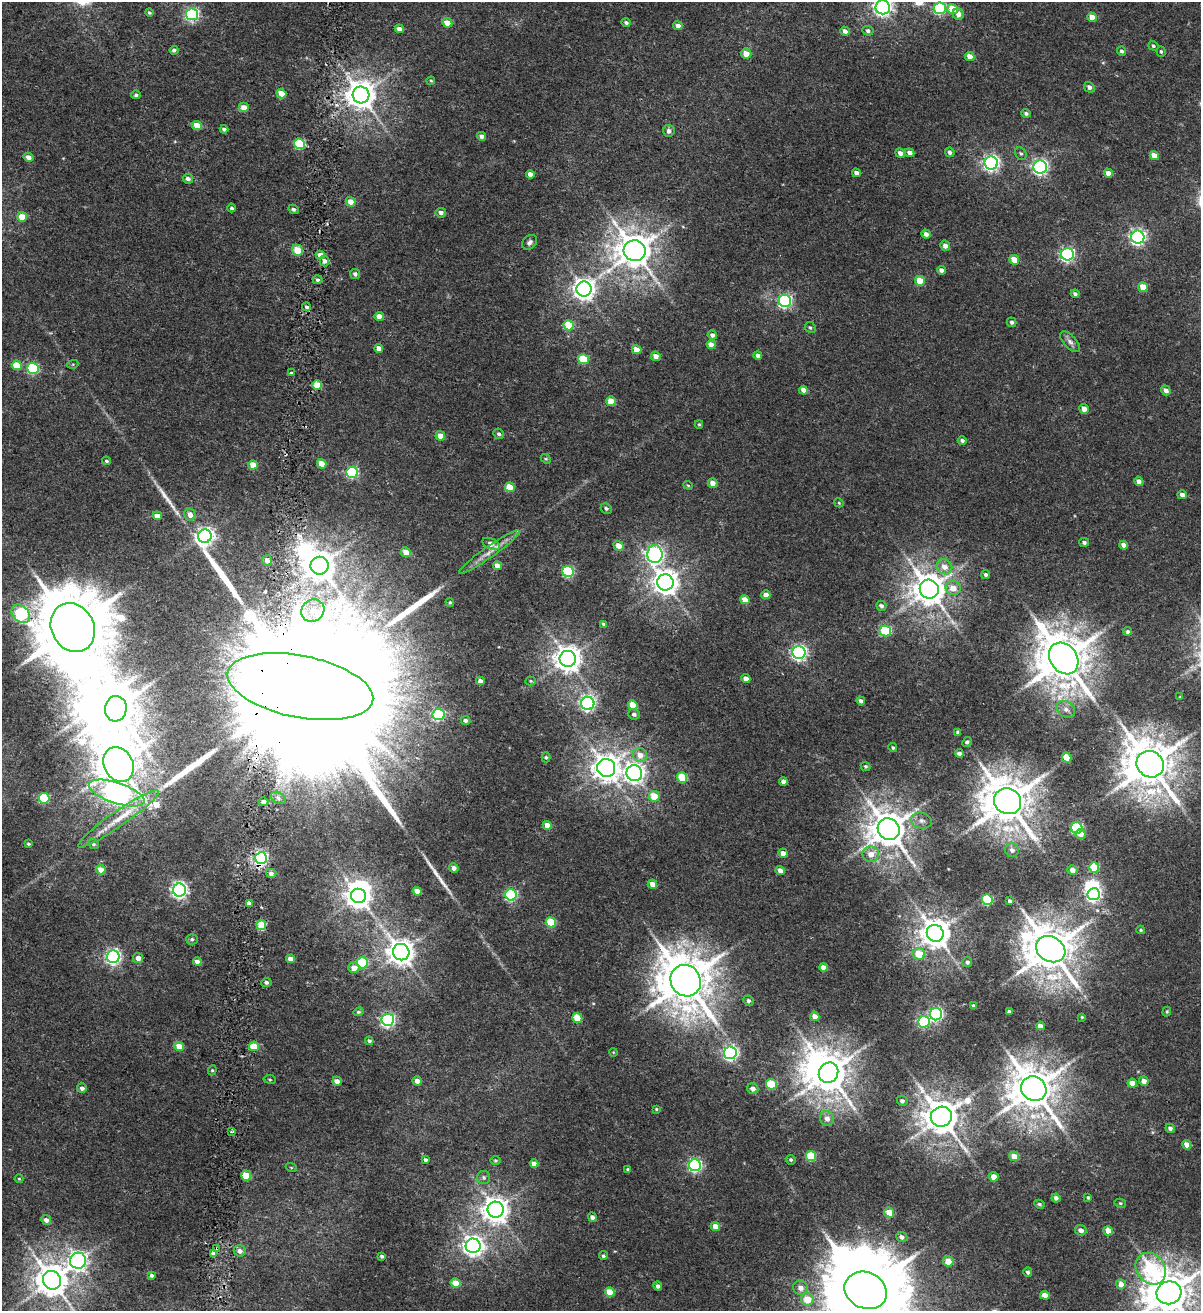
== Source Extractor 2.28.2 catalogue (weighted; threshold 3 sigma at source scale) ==
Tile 7 of 4 x 4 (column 3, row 2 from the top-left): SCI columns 2690-3888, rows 2633-3941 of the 5438 x 5254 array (HDU 1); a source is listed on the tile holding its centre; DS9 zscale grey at full resolution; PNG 1203 x 1313 px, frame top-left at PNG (2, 2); each listed source drawn as its Kron ellipse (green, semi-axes under 4 px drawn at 4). Shown black and unused: <1% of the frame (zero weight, under 2 of 4 exposures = <1% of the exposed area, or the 3 px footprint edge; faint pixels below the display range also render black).
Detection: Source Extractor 2.28.2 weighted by HDU 2 'WHT'; one run over the whole footprint, this tile lists its part. Background 0.00679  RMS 0.0025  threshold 0.0113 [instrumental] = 3 sigma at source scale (4.5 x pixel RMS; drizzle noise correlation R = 1.50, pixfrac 1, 0.0396/0.0396 arcsec/px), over >= 5 px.
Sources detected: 310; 1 too faint to see at this stretch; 7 inside a brighter object's white glare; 1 cosmic-ray / hot-pixel residue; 6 long thin detections or spike segments (spike, bleed or trail) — neither listed nor drawn; the other 295 listed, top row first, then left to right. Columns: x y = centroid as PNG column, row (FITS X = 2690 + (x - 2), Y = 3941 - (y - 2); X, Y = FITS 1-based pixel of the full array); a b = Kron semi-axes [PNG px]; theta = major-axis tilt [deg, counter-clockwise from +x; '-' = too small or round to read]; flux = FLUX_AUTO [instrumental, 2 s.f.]
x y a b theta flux
883 7 7 7 - 90
940 8 6 6 - 22
952 9 5 5 - 4.9
149 13 4 3 - 0.29
192 14 6 6 - 36
958 14 6 5 - 1.4
1092 17 5 4 - 2.3
626 22 4 4 - 0.5
447 23 5 4 - 2.3
678 26 5 4 - 1
399 29 4 4 - 1.2
845 31 5 4 - 0.89
868 31 5 4 - 0.6
1153 46 5 4 - 0.39
174 50 4 4 - 0.56
1122 51 5 4 - 0.45
1161 52 5 4 - 0.35
746 54 5 5 - 2.2
970 56 5 4 - 1.7
431 81 4 4 - 0.22
1089 87 5 5 - 0.74
281 94 5 4 - 3.3
136 95 5 4 - 0.42
361 95 8 8 - 330
244 108 5 5 - 2.4
1026 113 5 4 - 0.48
197 125 5 4 - 2.8
224 129 4 4 - 0.61
669 131 6 5 - 0.86
482 136 5 4 - 0.94
300 144 5 5 - 13
950 152 5 4 - 0.6
900 153 5 4 - 1
910 153 5 4 - 0.94
1021 154 6 5 - 0.41
1154 156 5 4 - 2.2
29 157 5 4 - 1.4
991 163 6 6 - 63
1040 167 6 6 - 62
856 173 4 4 - 1
1108 173 5 4 - 1.1
530 174 4 4 - 1.3
188 179 5 4 - 0.76
351 202 5 4 - 2.1
232 208 4 4 - 0.44
293 209 5 4 - 0.47
441 213 5 5 - 0.82
22 217 5 5 - 3.3
926 234 4 4 - 0.99
1138 237 6 6 - 64
530 242 8 6 42 0.78
945 246 5 5 - 1
297 250 6 5 - 4.7
635 251 11 10 - 500
1067 254 6 6 - 45
320 255 4 4 - 5.5
1014 260 5 4 - 3.4
324 261 5 4 - 0.88
941 270 4 4 - 1
355 274 5 5 - 0.67
317 280 5 4 - 0.45
920 281 5 4 - 4.9
1143 287 5 4 - 3.6
584 289 7 7 - 150
1075 294 4 3 - 0.62
785 301 6 6 - 39
306 307 4 4 - 0.5
379 316 4 4 - 1.8
1012 322 5 4 - 0.48
569 325 5 5 - 6.9
810 327 6 5 - 0.38
712 335 4 4 - 0.67
1070 342 13 6 -47 0.96
711 344 5 4 - 2
379 348 4 4 - 1.4
636 350 5 4 - 2.1
758 355 4 4 - 0.78
656 356 5 4 - 1.5
583 359 5 5 - 9.5
73 364 5 3 - 0.21
17 365 5 4 - 4.9
33 368 6 5 - 22
292 373 3 3 - 0.77
317 385 5 4 - 3.9
803 390 4 4 - 1.6
1166 390 5 4 - 0.95
611 401 5 5 - 4.1
1084 409 5 5 - 1.6
699 424 4 4 - 0.22
499 434 5 5 - 0.49
440 436 5 4 - 2.1
962 440 4 4 - 0.52
546 459 5 4 - 0.28
106 461 4 4 - 0.33
322 464 5 4 - 3
253 465 5 4 - 2.8
352 473 6 5 - 20
1139 481 5 4 - 0.96
713 483 5 5 - 1.6
688 485 5 3 - 0.21
510 487 5 4 - 3.8
1182 495 5 4 - 0.96
839 503 5 3 - 0.21
606 508 6 5 - 0.47
190 515 6 5 - 1.5
157 516 4 4 - 1.7
205 536 7 6 - 94
1084 542 5 4 - 0.54
491 544 9 5 -23 2.1
1123 545 4 4 - 1.1
619 546 5 4 - 2.2
406 552 5 4 - 2.6
489 552 37 5 35 2.5
655 554 9 7 89 67
267 560 5 5 - 1.4
320 566 9 9 - 350
497 566 4 4 - 1.8
944 567 8 7 - 1.8
568 571 6 5 - 21
986 574 4 4 - 0.47
665 582 8 8 - 210
953 588 7 7 - 2.1
929 589 10 9 - 420
766 595 4 4 - 1.4
745 600 5 4 - 2.3
450 602 5 4 - 0.25
881 606 5 4 - 0.8
313 611 12 11 - 2.7
21 614 11 7 -44 31
604 624 4 4 - 0.4
73 628 25 21 -62 2500
885 631 6 5 - 16
1128 631 4 4 - 0.49
799 652 6 6 - 60
1064 658 17 13 -54 980
568 659 8 8 - 240
746 679 4 4 - 1.5
480 681 4 4 - 1
531 681 5 4 - 0.25
300 687 74 31 -11 34000
1180 697 3 2 - 0.13
861 701 4 4 - 0.68
588 703 6 6 - 53
633 705 5 4 - 4.2
116 709 13 10 84 740
1066 709 10 7 -35 1.1
438 714 6 6 - 25
634 714 6 5 - 0.64
465 720 5 4 - 0.58
958 732 4 3 - 0.46
967 742 5 4 - 0.42
893 748 4 4 - 0.32
959 753 4 3 - 0.57
640 755 7 6 - 2.1
546 757 5 4 - 0.33
1067 758 5 4 - 3.6
119 764 18 14 -60 620
1150 764 14 12 -35 900
865 766 5 4 - 0.32
606 768 9 9 - 270
634 773 8 8 - 120
682 777 5 5 - 7.5
784 781 4 4 - 1.1
117 793 29 10 -18 110
654 796 5 5 - 4.5
44 798 5 5 - 12
278 798 8 5 -29 0.75
1008 801 14 12 -30 850
263 802 5 4 - 0.99
118 819 49 7 35 5.6
921 821 10 8 -13 1.2
547 825 4 4 - 2.3
1077 828 6 5 - 23
889 829 11 10 - 530
1081 834 5 5 - 1.4
28 844 3 3 - 0.29
93 844 5 5 - 0.5
1012 850 7 7 - 0.89
783 853 4 4 - 1.3
871 854 8 7 - 2.1
261 858 6 6 - 49
1094 867 5 5 - 7.8
454 868 5 4 - 0.98
101 870 5 4 - 2.3
780 870 5 4 - 1.4
1072 870 5 4 - 1.3
271 873 5 4 - 0.82
652 884 5 4 - 2.1
179 890 6 6 - 73
417 891 4 4 - 1.9
1094 894 6 6 - 52
511 895 6 6 - 26
358 896 8 7 - 220
987 900 5 5 - 14
1010 901 4 3 - 0.47
249 903 4 4 - 1.4
551 922 5 5 - 8.9
261 925 5 4 - 6.6
1141 930 4 3 - 0.28
935 933 9 8 - 330
192 939 6 5 - 0.43
1051 949 15 12 -30 840
401 952 8 8 - 250
919 954 6 5 - 5.5
113 957 6 6 - 60
138 958 5 5 - 1.5
291 959 4 4 - 1.6
197 961 4 4 - 1.1
967 962 5 5 - 0.56
362 963 6 5 - 14
354 968 5 5 - 1.8
824 968 4 4 - 2.2
686 981 16 15 - 1100
266 982 5 4 - 0.48
748 1001 5 5 - 0.46
974 1006 4 4 - 0.64
358 1012 5 4 - 0.38
1009 1012 4 3 - 0.7
1167 1012 5 4 - 0.27
936 1014 6 6 - 40
815 1016 5 4 - 1.4
1082 1017 3 3 - 0.2
577 1018 5 5 - 4.9
388 1020 6 6 - 48
924 1022 6 6 - 21
1040 1026 4 4 - 1.4
369 1041 4 4 - 0.4
254 1046 5 4 - 4.1
179 1047 5 4 - 3.2
613 1052 4 3 - 0.17
730 1053 6 6 - 56
212 1070 5 4 - 0.3
829 1073 10 9 - 600
270 1079 6 3 -9 0.23
337 1081 5 4 - 1.3
417 1081 5 4 - 1.1
1144 1081 5 4 - 1.4
1132 1083 4 4 - 1.9
771 1084 5 5 - 7.9
82 1088 5 5 - 0.69
753 1089 6 5 - 0.98
1034 1089 13 12 - 790
902 1101 5 5 - 0.64
656 1109 4 4 - 0.24
941 1117 11 10 - 500
827 1118 7 7 - 1.2
1170 1128 4 4 - 0.68
231 1131 4 3 - 0.36
1187 1145 5 4 - 2
811 1156 5 5 - 8.6
1014 1156 5 4 - 2.2
425 1160 4 4 - 0.42
495 1160 5 4 - 0.3
791 1160 5 4 - 0.35
534 1164 4 4 - 1.3
695 1165 6 6 - 38
291 1167 5 3 - 0.2
628 1170 3 3 - 0.29
246 1176 5 5 - 5.2
484 1177 6 6 - 0.5
994 1177 4 4 - 2.7
19 1179 4 4 - 0.22
1088 1197 4 3 - 0.3
1056 1198 4 4 - 0.76
1120 1203 6 4 -13 0.32
1039 1204 5 4 - 0.38
496 1210 8 8 - 240
889 1212 5 5 - 3.2
592 1217 5 4 - 0.88
46 1220 5 4 - 0.95
715 1227 4 4 - 2.5
1081 1230 6 5 - 1.1
1108 1231 5 4 - 2.4
902 1237 6 5 - 0.73
473 1246 7 7 - 120
217 1248 4 3 - 0.26
240 1251 6 5 - 1
214 1253 4 4 - 8.7
382 1256 3 3 - 0.41
603 1256 4 4 - 0.39
78 1261 8 8 - 90
948 1261 5 5 - 2.6
1151 1269 17 14 -51 18
1028 1272 4 4 - 0.45
151 1275 4 4 - 0.41
52 1280 9 9 - 410
456 1283 5 5 - 3.4
1121 1284 5 5 - 1.6
658 1286 4 4 - 0.63
801 1288 8 7 - 1.3
866 1290 22 18 -26 2900
610 1292 5 4 - 4.8
1169 1293 12 11 - 800
1045 1295 5 4 - 1.9
807 1299 6 6 - 4.1
Overlapping masked pixels (flux is a lower limit): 6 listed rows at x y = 317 385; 300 687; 261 858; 261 925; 217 1248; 214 1253
Isophote crosses this tile's border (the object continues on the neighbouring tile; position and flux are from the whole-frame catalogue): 3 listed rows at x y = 883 7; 866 1290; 1169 1293